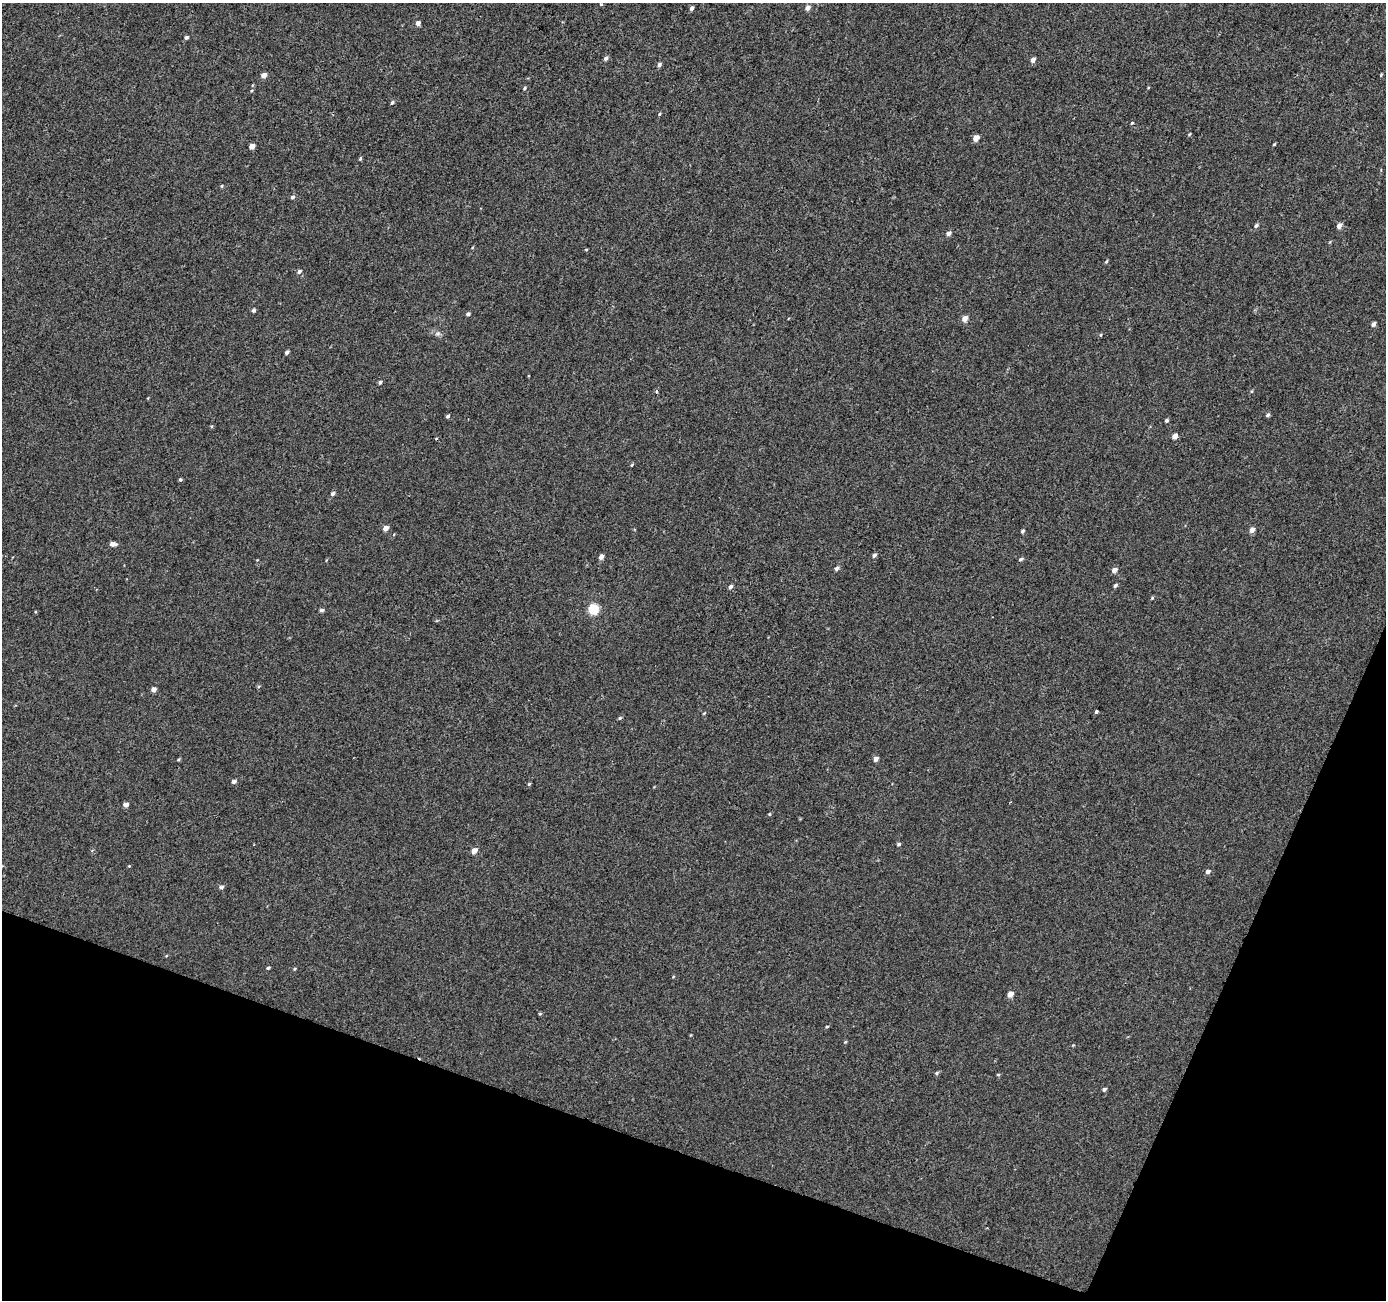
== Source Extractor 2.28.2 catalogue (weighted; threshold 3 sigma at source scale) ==
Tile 15 of 4 x 4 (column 3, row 4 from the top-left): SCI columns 2774-4157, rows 274-1571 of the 5541 x 5676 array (HDU 1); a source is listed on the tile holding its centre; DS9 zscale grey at full resolution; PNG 1388 x 1302 px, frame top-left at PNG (2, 3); no overlay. Shown black and unused: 18% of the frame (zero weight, under 2 of 3 exposures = <1% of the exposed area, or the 3 px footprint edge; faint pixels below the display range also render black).
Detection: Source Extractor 2.28.2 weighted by HDU 2 'WHT'; one run over the whole footprint, this tile lists its part. Background -5.98e-04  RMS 0.0041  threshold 0.0186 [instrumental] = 3 sigma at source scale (4.5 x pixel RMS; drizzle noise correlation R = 1.50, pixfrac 1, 0.0396/0.0396 arcsec/px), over >= 5 px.
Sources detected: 83; all 83 listed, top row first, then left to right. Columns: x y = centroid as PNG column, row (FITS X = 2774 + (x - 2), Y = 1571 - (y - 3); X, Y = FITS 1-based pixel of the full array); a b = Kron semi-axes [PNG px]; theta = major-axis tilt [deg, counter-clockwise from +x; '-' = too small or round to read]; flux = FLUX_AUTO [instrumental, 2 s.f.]
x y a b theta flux
601 4 3 3 - 0.71
691 8 5 4 - 1.1
807 8 5 4 - 2.2
418 23 5 4 - 1.7
186 37 4 4 - 1
606 58 5 4 - 1.1
1033 60 6 4 53 1.7
659 65 5 5 - 0.99
264 75 5 4 - 2.7
1381 75 5 3 - 0.38
253 85 5 3 - 0.34
525 88 5 4 - 0.48
392 103 5 4 - 0.65
659 114 4 4 - 0.42
1132 123 3 3 - 0.83
1189 134 4 3 - 0.42
976 138 5 4 - 3.7
1274 144 3 3 - 0.37
252 146 5 4 - 2.5
360 159 4 4 - 0.49
222 186 4 4 - 0.43
293 197 6 5 - 0.8
1256 225 6 5 - 0.81
1339 226 5 4 - 2.2
948 233 6 4 38 1.7
586 249 3 3 - 0.89
1106 262 5 4 - 0.49
299 271 6 5 - 1
253 310 5 4 - 0.85
468 314 4 4 - 0.88
965 319 5 4 - 3.3
1373 324 5 4 - 1.3
438 334 7 6 - 1
1101 335 4 3 - 0.38
287 352 5 4 - 0.98
380 382 4 4 - 0.75
656 391 5 3 - 0.67
1252 391 5 3 - 0.41
1267 415 6 4 34 0.72
448 416 5 4 - 0.71
1166 420 5 4 - 0.73
1174 436 6 5 - 2.2
632 465 5 3 - 0.38
180 479 4 4 - 0.54
333 494 5 4 - 1.1
385 528 5 4 - 2.3
1252 530 5 4 - 2.7
1022 531 4 4 - 0.72
113 544 6 4 -3 2
874 555 5 4 - 0.95
601 557 5 4 - 2.1
1021 559 6 4 24 0.76
836 568 6 4 45 1
1114 570 6 5 - 1.8
1115 586 5 4 - 0.77
730 587 5 4 - 1.1
1152 598 4 3 - 0.43
593 609 6 5 - 26
321 610 5 4 - 0.92
153 689 5 4 - 2
1096 712 4 3 - 1.2
704 713 5 3 - 0.32
620 718 5 4 - 0.54
178 759 5 3 - 0.42
876 759 5 4 - 1.6
234 781 5 4 - 1.2
529 784 5 4 - 0.45
126 805 5 4 - 1.9
769 814 4 4 - 0.39
899 844 5 4 - 0.63
474 850 6 4 41 2.7
129 866 4 3 - 0.3
1208 871 6 5 - 1.2
221 887 5 5 - 1.2
268 968 4 3 - 0.63
294 969 5 3 - 0.38
1010 994 5 4 - 3.3
540 1014 5 3 - 0.38
827 1027 4 3 - 0.38
845 1042 4 3 - 0.37
937 1073 6 4 25 0.62
998 1075 5 3 - 0.39
1104 1089 5 4 - 0.8